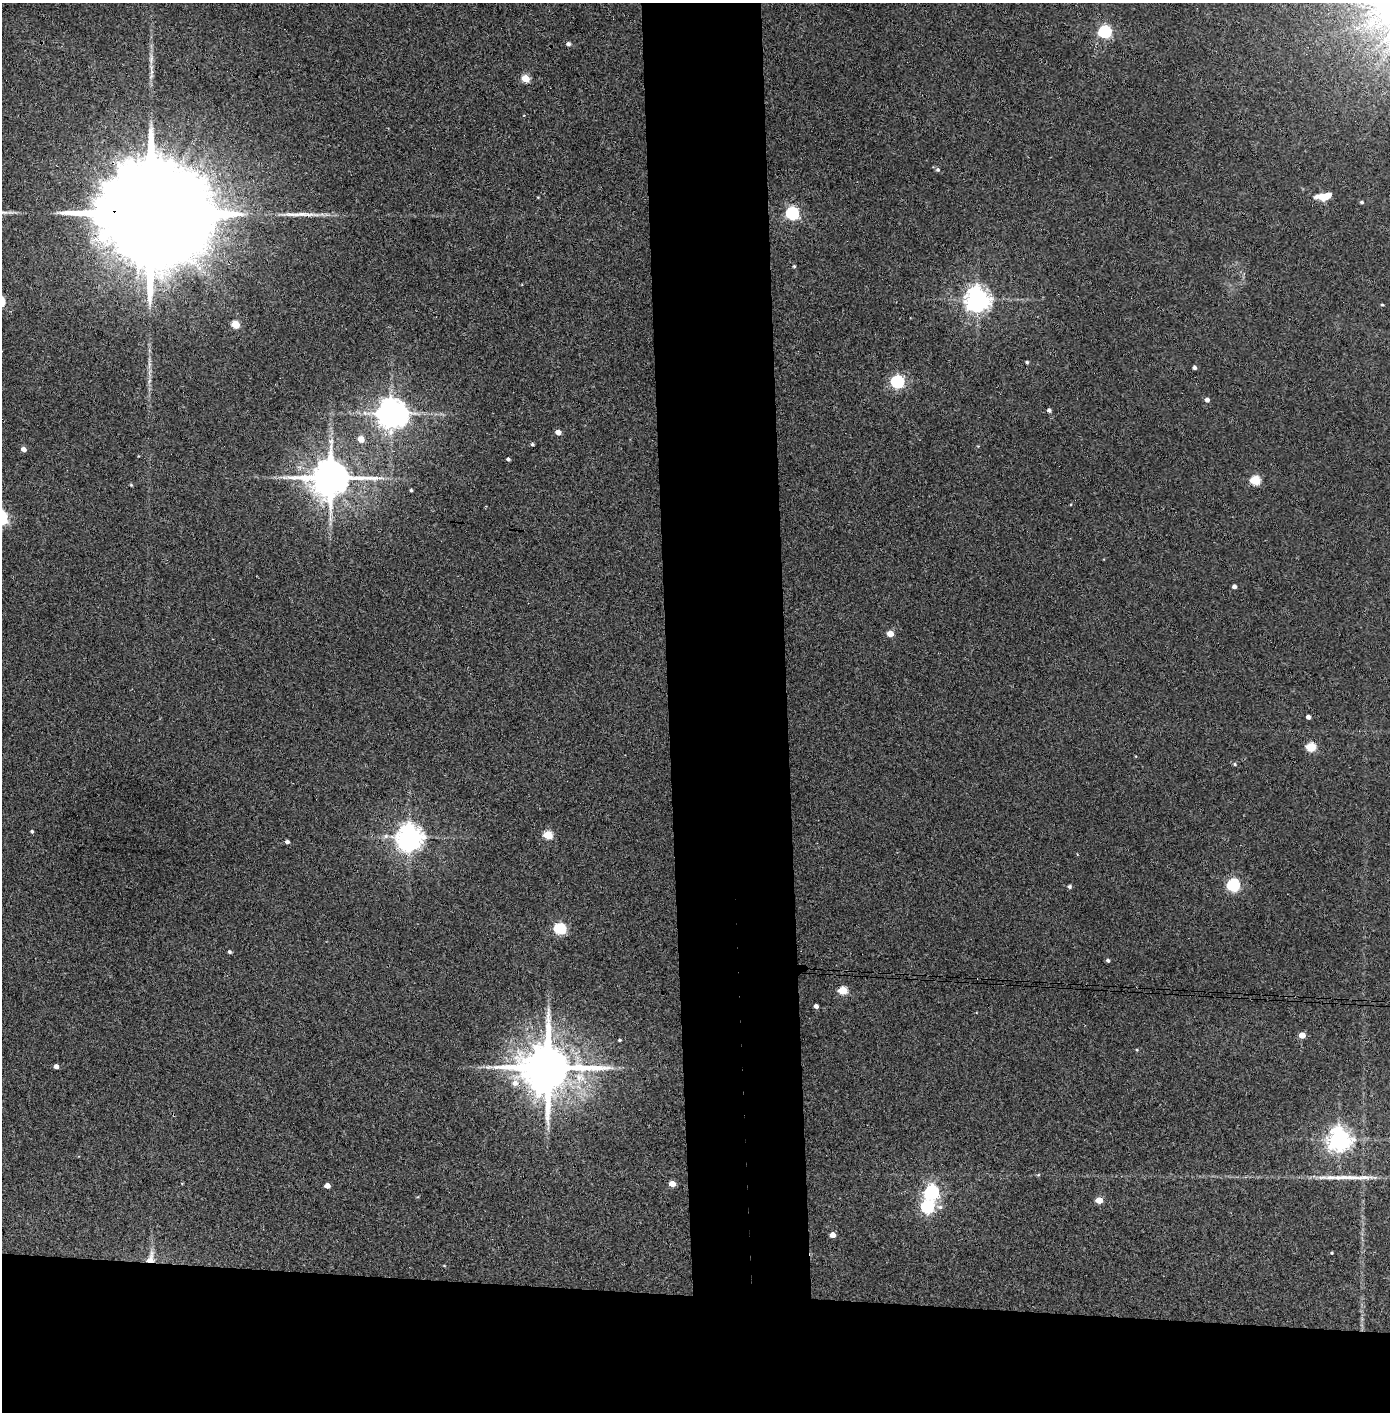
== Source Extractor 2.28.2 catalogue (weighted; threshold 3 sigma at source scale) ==
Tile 8 of 3 x 3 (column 2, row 3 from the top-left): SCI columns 1469-2856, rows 5-1414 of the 4323 x 4241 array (HDU 1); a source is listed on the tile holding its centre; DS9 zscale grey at full resolution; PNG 1392 x 1414 px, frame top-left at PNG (2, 3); no overlay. Shown black and unused: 16% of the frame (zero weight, under 3 of 4 exposures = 6% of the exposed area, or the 3 px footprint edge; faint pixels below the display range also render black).
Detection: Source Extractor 2.28.2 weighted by HDU 2 'WHT'; one run over the whole footprint, this tile lists its part. Background 0.0737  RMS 0.0056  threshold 0.0252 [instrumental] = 3 sigma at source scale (4.5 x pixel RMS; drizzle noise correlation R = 1.50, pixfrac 1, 0.05/0.05 arcsec/px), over >= 5 px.
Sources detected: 64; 2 inside a brighter object's white glare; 2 long thin detections or spike segments (spike, bleed or trail) — not listed; the other 60 listed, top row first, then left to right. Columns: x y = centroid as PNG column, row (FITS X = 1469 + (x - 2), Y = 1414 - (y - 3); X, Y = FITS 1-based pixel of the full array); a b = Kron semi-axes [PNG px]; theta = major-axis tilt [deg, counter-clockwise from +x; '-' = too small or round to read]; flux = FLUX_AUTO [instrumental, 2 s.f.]
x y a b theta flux
1105 31 6 5 - 89
568 44 5 4 - 1.4
525 78 5 4 - 15
938 170 6 5 - 1.1
1324 196 16 7 7 9.4
1362 202 5 4 - 0.84
792 213 6 6 - 93
150 214 54 21 -4 33000
794 266 4 4 - 0.66
977 299 8 7 - 560
1382 305 4 3 - 0.66
235 324 5 5 - 16
1027 362 4 4 - 0.75
1194 367 4 4 - 1.4
897 382 6 6 - 100
1207 400 4 4 - 2.4
1049 410 4 4 - 1.6
391 413 8 7 - 860
558 432 5 4 - 4.1
361 439 5 5 - 7
532 444 4 3 - 0.82
23 449 5 4 - 3.1
508 459 4 3 - 1.1
330 478 12 10 0 2000
1255 480 5 5 - 31
131 485 4 3 - 0.58
411 490 3 3 - 0.7
1234 587 4 4 - 2
890 633 5 4 - 8.7
1308 717 4 4 - 2.3
1311 747 5 5 - 29
1235 764 5 4 - 0.85
32 831 4 4 - 0.87
548 835 5 5 - 25
409 837 8 7 - 620
287 842 4 4 - 1.6
1233 885 6 6 - 80
1069 886 5 5 - 1.1
560 929 6 5 - 56
229 952 4 4 - 1.2
1108 960 4 3 - 1.1
843 990 5 5 - 25
816 1006 4 4 - 2.1
1302 1035 5 4 - 6.4
619 1040 3 3 - 0.77
1137 1050 5 3 - 0.51
56 1066 4 4 - 2.9
548 1068 15 13 -1 3600
515 1083 8 8 - 4
1339 1139 7 7 - 480
1038 1175 6 3 18 0.56
672 1184 5 4 - 7
327 1186 4 4 - 4.2
931 1192 6 6 - 140
1099 1200 5 4 - 10
927 1207 6 6 - 93
940 1207 9 5 -17 1.8
833 1235 4 4 - 5.3
1332 1253 4 4 - 0.55
150 1258 18 9 66 5.9
Overlapping masked pixels (flux is a lower limit): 2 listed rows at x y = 150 214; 150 1258
Isophote crosses this tile's border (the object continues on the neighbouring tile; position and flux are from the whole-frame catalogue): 1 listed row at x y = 150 214